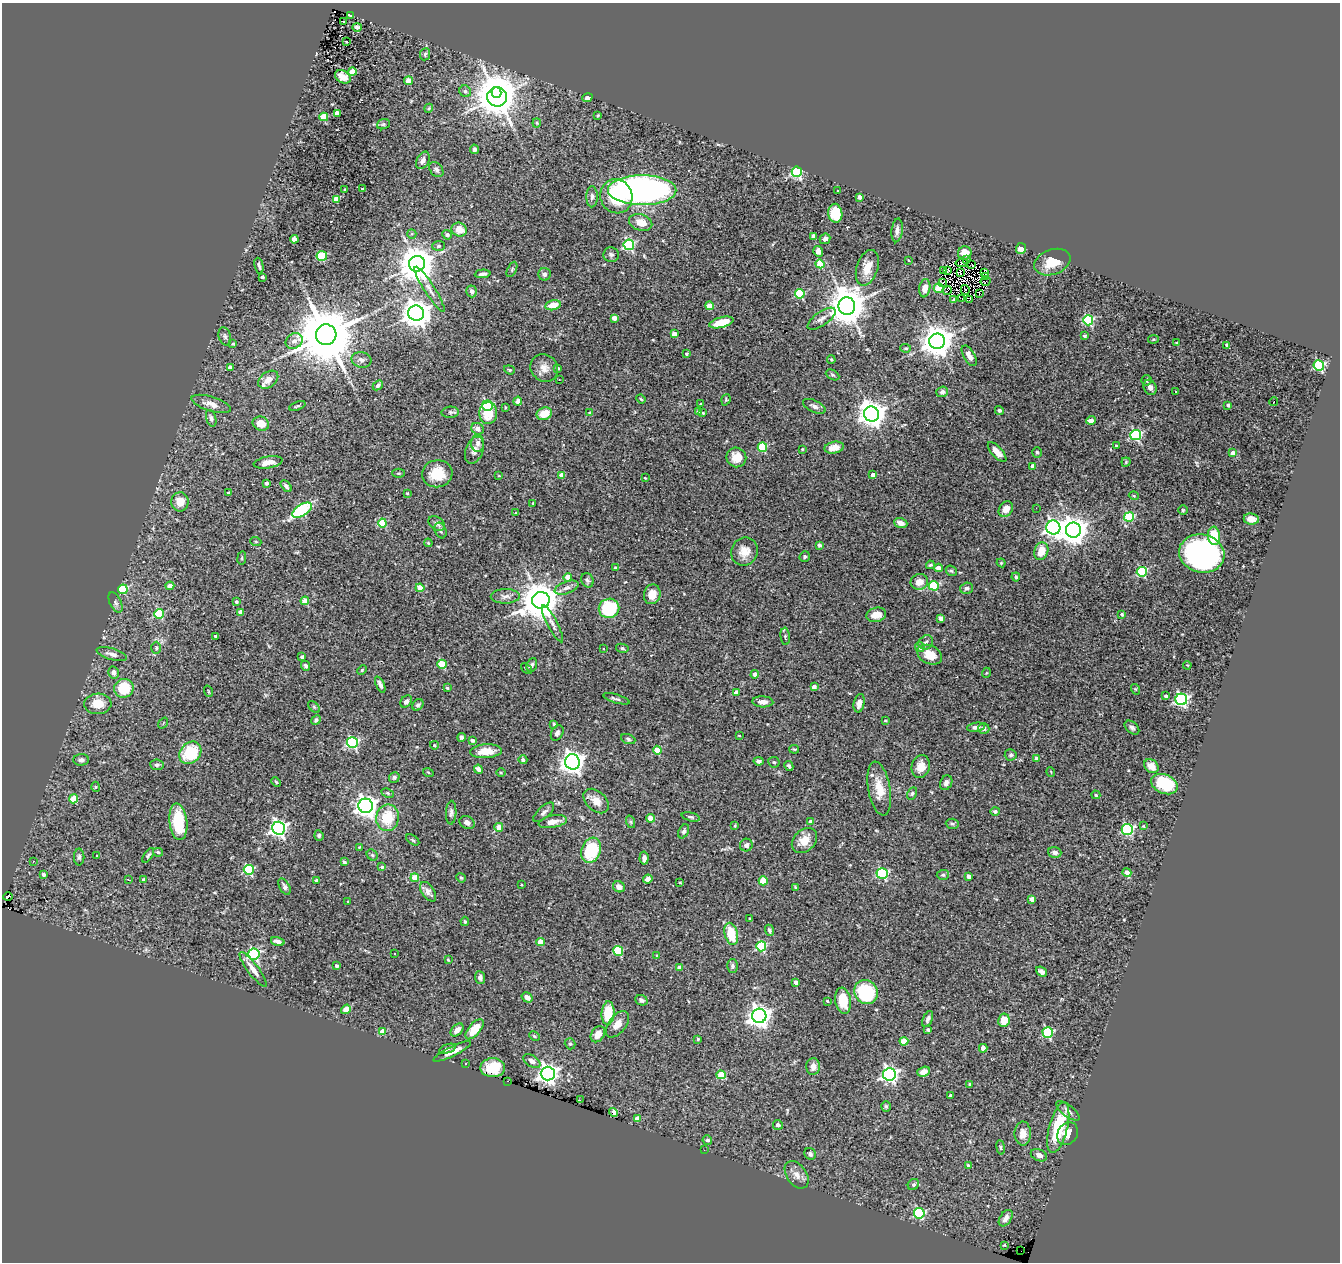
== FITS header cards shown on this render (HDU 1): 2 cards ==
NAXIS1  =                 1338
NAXIS2  =                 1260

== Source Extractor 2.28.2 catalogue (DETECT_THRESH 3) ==
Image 1338 x 1260 px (HDU 1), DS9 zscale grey, 1 PNG px = 1 image px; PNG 1342 x 1264 px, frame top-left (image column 1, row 1260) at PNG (2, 3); each listed source drawn as its Kron ellipse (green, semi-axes under 4 px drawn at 4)
Background 1.08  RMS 0.06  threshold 0.18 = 3 sigma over >= 5 px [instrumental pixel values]
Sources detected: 427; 2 with non-positive FLUX_AUTO (blend fragments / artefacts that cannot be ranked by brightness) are neither listed nor drawn; the other 425 listed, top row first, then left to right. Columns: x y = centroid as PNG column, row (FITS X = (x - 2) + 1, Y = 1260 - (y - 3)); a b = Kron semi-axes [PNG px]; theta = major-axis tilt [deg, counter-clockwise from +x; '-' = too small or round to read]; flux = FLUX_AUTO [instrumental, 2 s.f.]
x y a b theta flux
350 15 3 2 - 3.5
344 22 3 2 - 5.8
357 27 5 3 - 10
346 42 3 3 - 65
425 54 6 5 - 5.9
352 72 4 4 - 78
343 77 8 6 -31 37
408 81 4 4 - 68
465 91 6 5 - 12
497 93 5 5 - 5000
497 97 10 9 - 11000
587 98 5 4 - 12
429 108 4 3 - 4
338 113 4 3 - 39
598 115 4 4 - 3.9
324 117 4 4 - 140
537 123 4 4 - 4.4
383 124 6 5 - 6.4
474 149 5 4 - 9.6
423 160 9 6 63 17
436 170 8 6 -50 13
797 172 5 5 - 570
363 189 3 3 - 6.7
345 190 3 3 - 6.7
642 190 34 15 0 1700
837 190 3 3 - 7.1
616 196 17 16 - 180
592 197 11 5 90 13
859 197 4 3 - 23
337 199 4 4 - 88
835 213 9 7 -83 140
641 222 12 8 -16 49
459 230 8 6 -24 47
897 230 12 5 84 19
412 234 5 4 - 4.7
447 235 5 4 - 14
813 236 4 3 - 11
294 239 4 4 - 16
825 239 6 5 - 13
629 245 5 5 - 420
438 246 6 5 - 7.4
1021 248 5 5 - 38
818 251 5 4 - 18
965 253 7 6 - 37
611 255 7 7 - 11
322 256 5 5 - 140
908 260 3 2 - 2.1
966 260 4 2 - 9
1052 262 18 12 20 78
962 263 6 2 -5 4
417 264 8 8 - 10000
820 264 4 4 - 140
972 265 3 2 - 2.7
259 266 8 3 -78 8.7
867 268 18 10 72 56
512 269 8 4 64 5.9
943 270 3 3 - 13
947 271 3 2 - 5.7
984 272 4 3 - 39
960 273 3 2 - 5.5
483 274 8 3 4 12
544 274 6 6 - 14
262 277 3 3 - 9.3
985 277 3 2 - 7.4
986 281 5 2 - 0.8
943 283 2 2 - 3.8
925 288 9 5 81 43
939 288 5 4 - 160
430 289 26 5 -57 30
965 290 5 2 - 3.3
472 291 6 5 - 17
947 291 4 2 - 7.8
800 294 5 4 - 260
979 294 2 2 - 6
962 299 2 2 - 1.6
954 300 3 2 - 4.4
969 300 3 2 - 2.9
553 305 8 5 13 55
709 306 4 4 - 75
847 306 9 8 - 12000
416 313 8 7 - 5300
614 318 4 4 - 46
822 319 16 6 35 21
1088 320 5 5 - 310
721 322 12 5 14 86
674 334 4 4 - 34
326 335 10 10 - 36000
225 336 9 6 -74 11
1085 336 4 3 - 7.3
1153 339 5 4 - 4.3
294 341 9 7 33 19
937 341 7 7 - 7800
1176 343 3 2 - 3.1
233 344 3 3 - 5
1227 345 4 3 - 14
906 348 5 4 - 5.3
686 354 4 4 - 5.9
969 356 11 5 -59 24
361 360 10 7 -14 16
831 360 4 3 - 4.5
1319 365 5 5 - 400
230 368 4 3 - 26
544 368 14 13 - 37
558 368 3 3 - 9.5
509 370 5 4 - 4.9
832 375 7 4 -27 6.9
268 380 11 7 37 34
559 380 3 2 - 4.5
1146 380 5 5 - 7.7
378 385 6 4 42 9.2
1150 387 8 6 -64 17
1176 391 3 2 - 5
942 392 6 5 - 13
641 399 5 3 - 4
726 400 6 4 71 5.1
518 401 4 4 - 14
1274 401 4 2 - 35
211 404 20 7 -17 32
701 404 3 3 - 6.4
1228 405 3 3 - 8
297 406 8 3 20 7.4
487 406 5 5 - 320
814 406 12 6 -24 17
505 407 3 2 - 3.2
999 410 4 4 - 6.3
450 412 9 5 3 9.2
590 412 4 3 - 4.5
699 412 4 3 - 16
488 413 11 9 85 89
703 413 4 3 - 4.8
544 414 8 6 21 64
871 414 8 7 - 4700
211 418 9 5 -73 10
1091 420 4 4 - 24
261 424 8 7 - 45
478 429 6 5 - 25
1136 435 5 5 - 460
478 443 8 6 90 19
1116 446 3 3 - 7.9
762 447 5 4 - 210
834 448 10 6 12 36
802 449 4 3 - 3.3
474 450 14 8 69 26
997 452 12 5 -48 29
1037 452 5 4 - 6.7
1233 453 4 4 - 32
736 457 10 9 - 63
268 462 14 6 9 28
1126 462 4 4 - 5.1
1032 466 4 3 - 17
399 473 6 4 0 5.1
437 474 15 13 8 100
562 475 4 4 - 61
873 475 4 4 - 30
499 476 2 2 - 3.4
645 478 3 2 - 4
266 483 3 3 - 10
286 486 7 4 -49 12
228 492 3 3 - 6.4
407 493 4 3 - 4.2
1134 496 5 3 - 3.7
180 502 9 8 - 53
533 503 3 3 - 3.1
1036 508 2 2 - 1.6
1006 509 8 6 54 37
302 510 11 5 32 360
1183 510 4 4 - 4.7
516 513 4 2 - 2.6
1129 517 5 4 - 250
1251 519 7 5 -7 27
382 523 4 4 - 160
437 523 9 6 -35 13
901 523 7 4 -19 23
1053 528 7 7 - 1600
440 530 8 5 -67 9.8
1073 530 7 7 - 5200
1214 536 9 6 -85 120
256 542 5 3 - 3.7
428 543 4 3 - 3.4
819 545 4 4 - 8.3
1041 551 9 7 72 70
744 552 14 13 - 47
1202 553 23 19 -12 1200
805 557 5 5 - 6.6
242 558 7 3 81 4.3
1001 563 4 4 - 4.4
930 565 4 3 - 5.5
615 568 4 3 - 5.1
938 568 4 4 - 35
951 571 6 5 - 6.8
1142 572 5 5 - 310
568 577 4 4 - 39
1016 577 4 3 - 7.4
587 580 7 6 - 10
919 582 9 8 - 46
170 586 4 4 - 36
934 586 5 5 - 240
420 588 4 4 - 83
567 588 12 6 20 18
967 588 6 5 - 10
123 589 5 4 - 220
652 594 10 8 73 46
505 596 14 7 2 21
541 600 9 8 - 12000
305 601 4 4 - 88
115 602 11 5 -65 12
236 602 3 3 - 8.7
609 608 10 9 - 300
241 612 4 4 - 34
159 614 5 4 - 240
1122 614 4 3 - 8.1
876 615 10 7 12 40
940 618 4 4 - 26
552 624 21 5 -62 22
215 636 3 3 - 7.6
785 636 9 4 -84 7
926 642 8 6 46 11
920 647 5 4 - 23
156 648 6 5 - 7
622 648 6 4 -10 7.3
603 649 3 3 - 4
112 654 16 5 -16 22
930 655 13 9 -26 54
302 657 4 3 - 13
442 664 5 4 - 150
532 665 7 5 67 10
1187 665 4 3 - 3.5
306 666 5 4 - 9.3
526 669 6 4 -39 6.6
362 670 5 3 - 3.7
113 673 6 5 - 17
986 673 5 3 - 3.2
755 674 4 4 - 34
380 684 8 4 -66 15
814 687 4 3 - 21
124 688 9 9 - 150
447 688 4 3 - 4.4
1135 689 5 3 - 3.9
208 691 6 3 -71 4
736 693 4 4 - 24
1166 696 3 3 - 9.1
616 699 14 3 -17 9.8
1181 699 6 6 - 800
406 701 7 5 53 13
763 702 10 5 -3 24
859 703 9 5 77 20
98 704 13 10 3 61
418 705 6 5 - 9.8
314 707 7 4 -45 6.7
316 720 5 4 - 7.3
885 721 4 3 - 4
163 723 6 3 55 3.7
554 724 4 3 - 5.2
976 727 9 4 8 16
1132 728 8 5 -42 13
984 729 6 5 - 12
557 733 8 5 62 11
739 736 3 2 - 2.6
461 737 4 3 - 11
628 739 7 4 -21 7.7
472 740 4 3 - 12
352 742 5 5 - 490
434 745 4 4 - 6.5
794 749 5 3 - 4.6
657 750 4 4 - 98
486 751 16 7 4 67
190 753 12 10 46 180
1011 755 6 5 - 8.6
1036 758 4 4 - 16
81 760 8 5 2 13
523 760 4 4 - 13
759 761 5 4 - 11
572 762 8 7 - 3200
774 762 6 5 - 7.3
157 765 7 5 -7 10
789 766 5 4 - 8.1
1151 766 8 6 -40 40
921 767 11 9 76 40
478 769 5 3 - 16
428 772 5 3 - 3.5
501 772 5 3 - 3.6
1051 772 5 3 - 3.1
394 777 5 5 - 8.7
276 782 5 3 - 3.8
946 783 7 6 - 15
1164 784 14 9 -23 190
96 787 5 3 - 3.8
879 788 27 11 -80 83
388 793 6 4 -27 5.8
912 793 7 4 63 6.6
1096 795 4 3 - 4.7
74 799 4 4 - 130
596 801 15 9 -43 39
366 806 7 7 - 2600
995 811 5 4 - 8.5
544 812 13 6 42 15
451 813 12 5 87 12
691 817 9 4 -13 8
387 818 13 11 81 130
650 818 4 4 - 74
811 821 4 3 - 26
178 822 18 9 -84 180
553 822 14 6 10 30
631 822 6 4 -72 7.1
467 823 8 6 -28 15
952 824 6 5 - 7.9
735 826 4 3 - 4.4
1143 826 3 3 - 3.4
499 827 4 4 - 64
279 828 6 6 - 1400
1127 829 5 5 - 490
684 831 7 5 62 11
319 835 5 4 - 6.7
413 840 7 3 -36 5.4
804 840 14 10 45 54
746 845 6 6 - 15
359 847 3 3 - 3.1
591 850 13 9 70 210
158 852 5 4 - 5.3
1055 853 6 5 - 18
97 855 3 2 - 5.6
148 855 8 4 56 7.8
372 855 6 5 - 6.4
79 857 8 5 90 9.3
644 858 6 4 85 18
33 861 4 3 - 3.7
344 862 4 3 - 7.1
382 867 4 4 - 6.6
249 870 5 5 - 350
1127 873 5 4 - 35
882 874 5 5 - 400
43 875 4 4 - 13
943 875 6 5 - 6.7
969 876 4 3 - 22
415 878 4 4 - 74
461 878 5 4 - 4.6
128 879 3 2 - 3.9
648 879 5 4 - 19
144 880 4 3 - 25
317 881 4 3 - 22
763 881 4 4 - 120
680 883 3 2 - 3.3
521 885 3 2 - 3
284 887 9 5 -63 12
619 887 6 5 - 23
796 887 3 3 - 4
428 892 11 6 -55 18
8 897 4 3 - 46
1032 899 4 4 - 35
348 902 2 2 - 3.5
750 919 3 3 - 5.5
465 921 5 3 - 5.1
769 930 5 4 - 9.3
731 934 11 6 -75 96
278 941 7 4 -14 18
540 942 4 4 - 67
761 946 5 5 - 300
618 951 5 4 - 220
254 954 5 5 - 550
395 954 3 3 - 15
656 955 4 2 - 2.7
448 960 4 3 - 3.7
336 966 4 3 - 11
733 966 7 5 89 8.6
679 967 4 4 - 23
253 969 21 5 -53 36
1041 972 6 4 -40 13
480 977 6 5 - 17
796 982 4 4 - 25
866 992 12 11 - 280
527 997 6 4 -35 23
641 1000 6 5 - 13
827 1001 3 3 - 4.5
843 1001 13 8 -81 100
346 1009 5 4 - 45
608 1013 12 6 86 120
759 1016 7 7 - 2900
928 1019 8 4 67 12
1004 1020 7 6 - 61
617 1024 15 8 52 39
475 1029 12 6 49 79
457 1030 7 5 45 22
928 1030 3 3 - 10
383 1032 4 4 - 50
1048 1033 5 5 - 300
598 1034 9 6 55 37
534 1036 6 4 -27 5.4
698 1039 3 3 - 4.1
904 1041 4 4 - 100
570 1044 6 5 - 7.4
983 1048 4 4 - 35
447 1049 9 4 18 11
452 1051 21 5 26 33
532 1061 9 5 -32 20
466 1063 2 2 - 3
813 1067 8 7 - 26
493 1068 12 9 0 52
924 1072 6 5 - 29
548 1074 7 7 - 2300
889 1074 6 6 - 1200
721 1075 4 4 - 140
507 1081 3 2 - 6.9
970 1084 4 3 - 8.3
950 1095 3 3 - 10
580 1100 3 2 - 31
886 1106 5 5 - 7.2
1068 1111 14 6 -38 16
614 1112 4 4 - 140
637 1118 4 4 - 39
778 1125 5 4 - 16
1058 1128 26 9 75 200
1023 1133 12 8 -89 35
1068 1133 12 9 56 38
707 1140 5 4 - 9.3
1001 1147 7 3 -82 5.7
704 1150 3 2 - 3
810 1154 6 5 - 10
1039 1155 8 5 -24 20
968 1166 4 3 - 13
797 1175 15 10 -55 30
913 1185 6 5 - 8
919 1213 5 5 - 390
1006 1218 9 5 56 22
1004 1245 3 3 - 3.3
1021 1251 2 2 - 25
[2 non-positive-flux detections neither listed nor drawn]